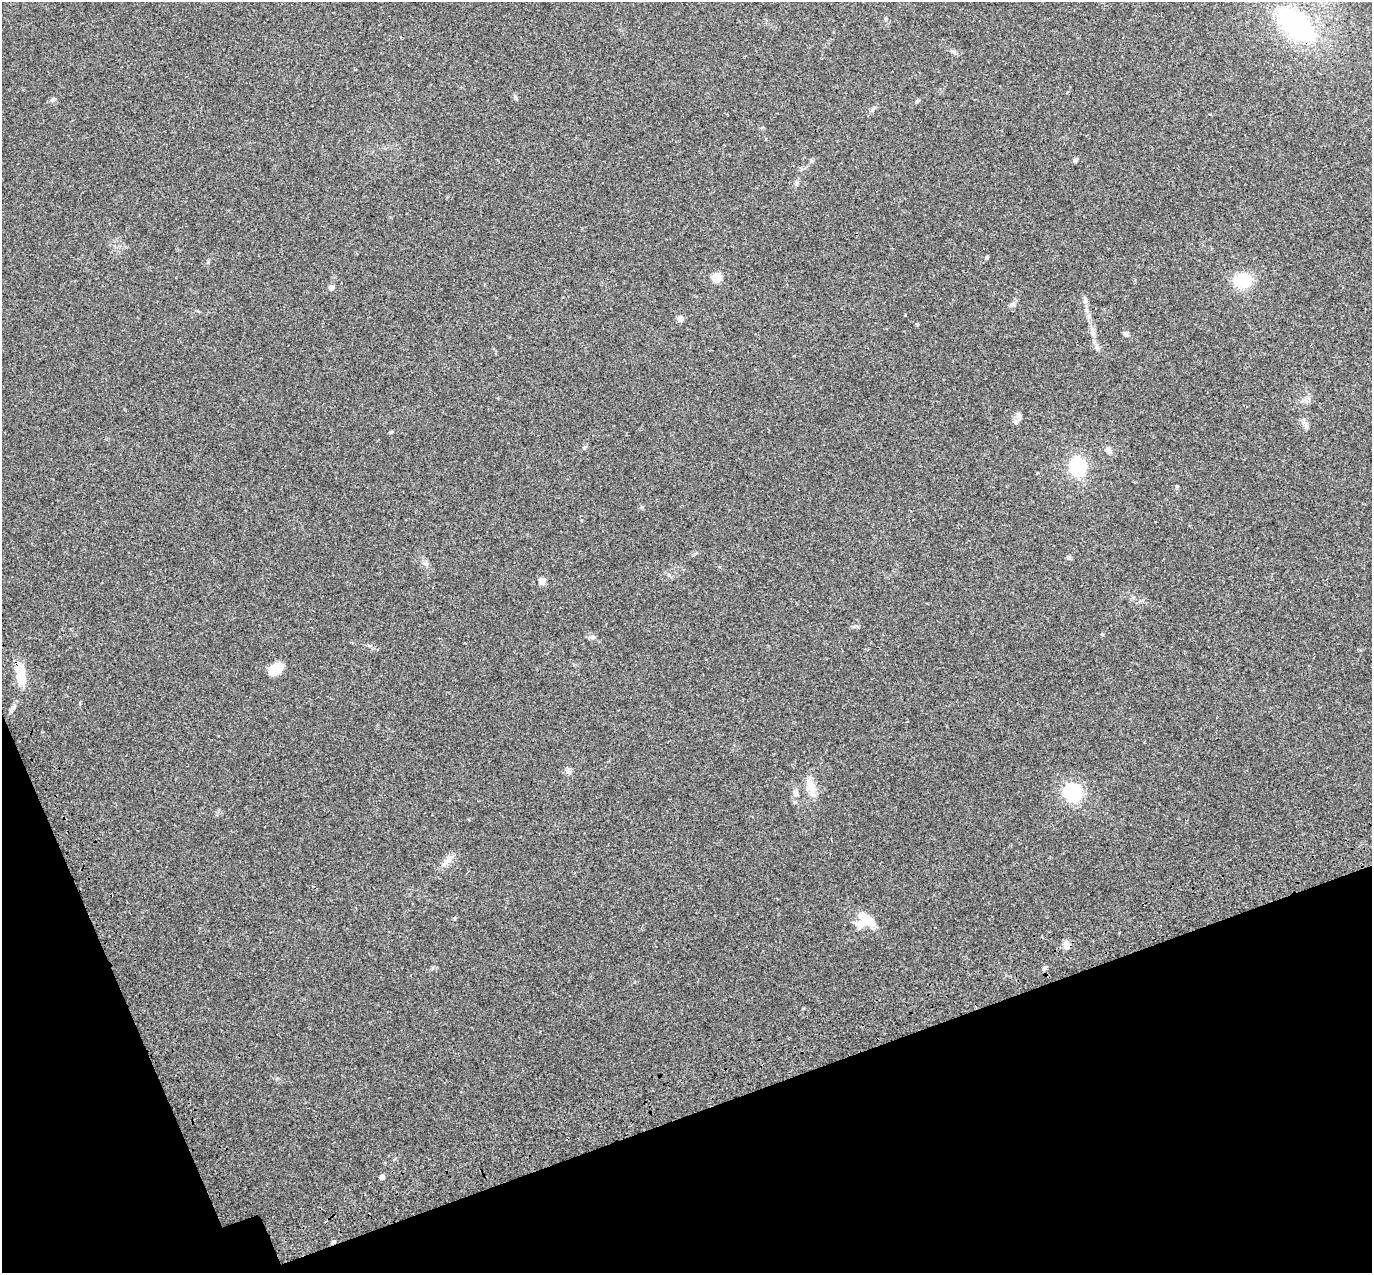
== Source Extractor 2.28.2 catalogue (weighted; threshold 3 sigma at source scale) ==
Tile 14 of 4 x 4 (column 2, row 4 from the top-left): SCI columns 1483-2852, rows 218-1488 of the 5708 x 5573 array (HDU 1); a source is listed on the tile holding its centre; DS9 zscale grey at full resolution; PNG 1374 x 1275 px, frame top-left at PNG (2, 2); no overlay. Shown black and unused: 17% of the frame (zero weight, under 3 of 4 exposures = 9% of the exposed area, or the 3 px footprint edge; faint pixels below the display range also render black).
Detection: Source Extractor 2.28.2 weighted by HDU 2 'WHT'; one run over the whole footprint, this tile lists its part. Background 0.0407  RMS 0.0036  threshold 0.0164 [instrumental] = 3 sigma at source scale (4.5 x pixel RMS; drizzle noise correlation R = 1.50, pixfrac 1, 0.0396/0.0396 arcsec/px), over >= 5 px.
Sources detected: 36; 1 inside a brighter object's white glare — not listed; the other 35 listed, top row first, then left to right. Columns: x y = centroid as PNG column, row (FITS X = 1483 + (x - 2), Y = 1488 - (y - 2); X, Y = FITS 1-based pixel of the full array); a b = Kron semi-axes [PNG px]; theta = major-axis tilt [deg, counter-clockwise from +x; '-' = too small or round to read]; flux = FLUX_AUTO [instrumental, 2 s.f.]
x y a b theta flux
885 18 6 4 89 0.41
1295 24 27 14 -39 80
53 100 6 4 89 0.57
917 101 5 4 - 0.48
1209 114 3 3 - 0.42
1075 160 8 4 45 0.63
796 183 7 5 70 0.76
987 257 4 4 - 0.44
716 277 6 5 - 16
1243 281 20 16 11 10
331 288 7 6 - 1
1085 301 7 6 - 0.96
1013 305 7 4 0 0.69
680 318 8 7 - 1.2
1093 331 12 3 -75 1.2
1126 334 8 5 -33 0.83
1016 422 7 4 -90 0.72
1306 425 11 5 -76 1.2
391 432 4 4 - 0.35
585 447 6 4 70 0.47
1108 450 8 7 - 1.4
1077 467 16 13 -80 24
1068 558 7 5 -2 0.63
542 581 5 5 - 4.5
854 626 8 4 9 0.67
592 637 7 5 -13 0.94
276 669 14 9 38 8.1
20 674 23 9 -81 8.8
810 787 23 9 -64 4.2
1072 792 22 21 - 16
796 793 10 6 -76 1.5
444 863 15 6 49 2.1
866 919 18 9 -40 8.4
1066 945 9 8 - 2.1
382 1177 4 4 - 1.6
Overlapping masked pixels (flux is a lower limit): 1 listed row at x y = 20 674
Isophote crosses this tile's border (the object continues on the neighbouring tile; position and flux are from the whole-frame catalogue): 1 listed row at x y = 1295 24
Unlisted compact peaks at least as high as the median listed source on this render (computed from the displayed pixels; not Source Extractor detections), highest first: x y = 642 507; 1089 317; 1102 634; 13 707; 515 97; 1177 486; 917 324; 669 575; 872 110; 905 315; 455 918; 569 772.